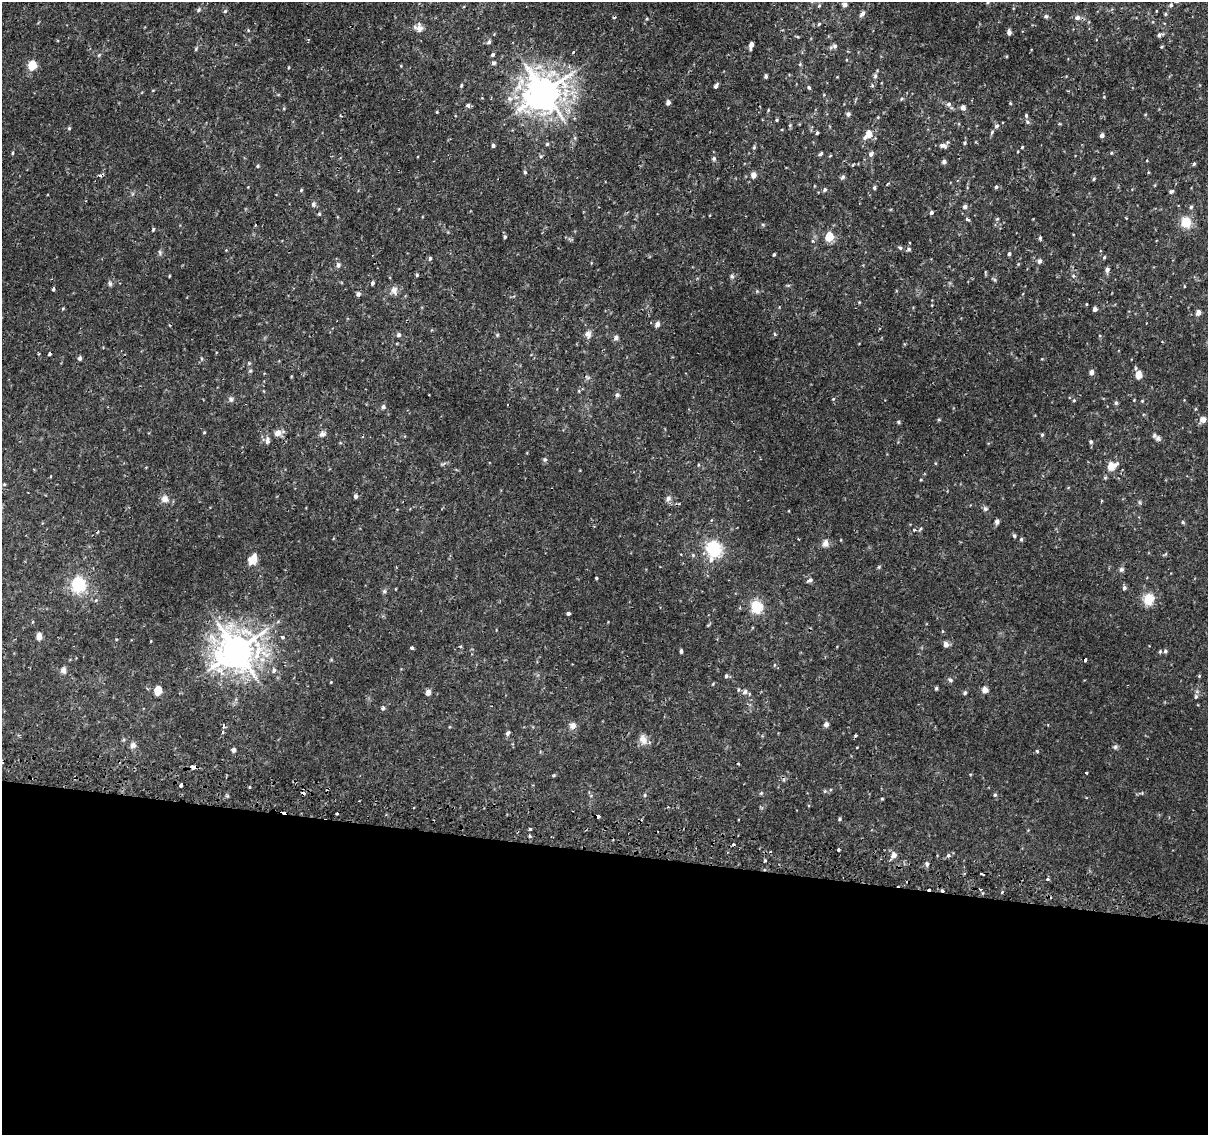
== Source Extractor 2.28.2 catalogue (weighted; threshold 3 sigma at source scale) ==
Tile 14 of 4 x 4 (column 2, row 4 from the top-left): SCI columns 1212-2417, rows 263-1395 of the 4843 x 5116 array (HDU 1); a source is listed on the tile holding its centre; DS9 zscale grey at full resolution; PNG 1210 x 1137 px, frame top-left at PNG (2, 2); no overlay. Shown black and unused: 25% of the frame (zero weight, under 2 of 3 exposures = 2% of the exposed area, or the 3 px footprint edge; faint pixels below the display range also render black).
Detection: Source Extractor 2.28.2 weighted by HDU 2 'WHT'; one run over the whole footprint, this tile lists its part. Background 0.00726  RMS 0.003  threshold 0.0135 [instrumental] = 3 sigma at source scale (4.5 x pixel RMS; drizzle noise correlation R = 1.50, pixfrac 1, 0.0396/0.0396 arcsec/px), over >= 5 px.
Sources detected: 205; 11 cosmic-ray / hot-pixel residue — not listed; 1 inside a brighter listed object's ellipse — not listed separately; the other 193 listed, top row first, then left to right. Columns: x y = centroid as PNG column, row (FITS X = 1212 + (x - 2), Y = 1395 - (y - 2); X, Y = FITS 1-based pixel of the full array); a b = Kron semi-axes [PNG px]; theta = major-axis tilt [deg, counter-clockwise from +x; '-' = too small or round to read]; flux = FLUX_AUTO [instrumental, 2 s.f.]
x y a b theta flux
988 2 5 3 - 0.29
845 5 5 5 - 0.99
1171 5 5 4 - 0.36
199 10 6 4 68 0.45
225 11 4 4 - 0.33
862 13 7 5 52 0.9
1046 16 5 5 - 0.45
1077 17 7 6 - 1
819 24 5 4 - 0.31
419 28 11 9 -21 1.7
1009 33 5 4 - 0.89
1159 35 6 4 72 0.6
489 42 6 5 - 0.5
751 45 6 4 81 1.7
834 46 11 5 17 0.74
493 54 4 4 - 0.52
493 63 5 4 - 0.66
32 65 6 5 - 9.3
766 76 4 3 - 0.5
875 76 5 5 - 0.53
461 85 5 3 - 0.31
716 86 5 3 - 1.1
809 87 5 4 - 0.41
544 92 11 10 - 460
901 99 5 3 - 0.29
668 102 4 4 - 1.1
1010 103 5 3 - 0.25
949 104 6 5 - 0.74
468 105 4 4 - 0.94
963 107 5 5 - 1.2
437 112 4 3 - 0.23
848 114 5 5 - 0.71
1026 115 5 4 - 0.4
777 120 5 3 - 0.33
1028 122 5 5 - 0.49
997 126 6 5 - 0.52
69 128 5 4 - 0.3
817 133 4 3 - 0.36
868 134 8 5 48 4.2
1102 135 4 4 - 0.98
964 143 5 3 - 0.34
547 144 4 4 - 0.38
943 145 9 6 -12 1
493 146 4 4 - 0.56
754 147 4 4 - 0.36
1022 147 5 3 - 0.26
12 153 4 3 - 0.26
1111 153 5 3 - 0.25
821 154 6 3 44 0.43
871 154 7 5 54 0.79
541 156 5 3 - 0.32
714 158 6 5 - 0.53
944 162 5 4 - 0.84
1194 164 5 4 - 0.36
257 166 4 4 - 0.31
525 172 4 4 - 0.47
753 175 5 5 - 1.7
843 177 6 4 19 0.55
1094 179 4 4 - 0.35
996 187 4 4 - 0.43
874 188 5 4 - 0.4
301 190 5 4 - 0.31
825 190 5 4 - 0.52
1171 191 5 5 - 0.51
313 204 6 5 - 0.53
965 207 5 5 - 0.84
1191 207 5 5 - 0.41
931 212 5 5 - 0.59
967 219 4 3 - 0.61
997 219 5 3 - 0.26
1186 222 11 10 - 4.8
153 229 5 3 - 0.29
505 237 4 4 - 0.43
829 237 5 5 - 7.9
1040 238 5 4 - 0.36
900 248 5 4 - 0.4
909 249 5 5 - 0.51
1009 254 4 3 - 0.48
774 255 4 3 - 0.31
1104 257 4 3 - 0.36
430 258 5 4 - 0.44
1039 261 5 5 - 0.82
338 265 6 5 - 0.84
1107 270 7 5 71 0.82
417 275 4 4 - 0.3
169 276 4 2 - 0.23
732 276 6 4 -89 0.46
372 283 5 4 - 0.51
53 289 3 2 - 0.51
394 290 11 8 -86 1.4
358 294 6 5 - 0.68
1095 309 4 4 - 1
1198 313 5 4 - 1.8
657 324 5 5 - 1.3
588 334 9 8 - 1.3
774 334 5 3 - 0.35
399 335 5 5 - 0.65
616 338 7 6 - 0.73
80 358 4 4 - 0.76
1091 372 5 4 - 1.3
1139 375 5 4 - 4.3
617 395 5 5 - 0.58
231 399 7 5 -87 0.64
833 399 4 3 - 0.27
1074 400 4 3 - 0.29
1116 403 6 4 68 0.46
383 407 5 5 - 0.74
1203 420 6 6 - 1.5
898 422 5 4 - 0.37
278 433 8 7 - 1.7
322 434 9 6 14 0.89
1042 435 4 4 - 0.35
1158 438 8 6 -39 0.86
267 441 9 5 88 1
1091 442 5 4 - 0.49
545 459 5 5 - 0.42
1112 466 12 8 26 3
356 496 5 4 - 0.67
668 498 7 7 - 0.86
165 499 9 9 - 1.6
985 509 6 5 - 0.65
997 521 5 4 - 1
1183 522 5 4 - 0.36
914 530 5 4 - 0.43
1014 536 5 4 - 0.44
1021 539 5 4 - 0.39
825 543 10 7 79 1.3
714 549 19 16 -66 10
693 555 4 4 - 0.34
253 559 10 8 57 3.2
1121 569 6 5 - 0.51
596 578 4 3 - 0.26
810 580 8 5 11 0.63
78 585 19 17 -79 9.1
1124 588 5 4 - 0.7
384 591 6 4 -46 0.41
1149 599 16 13 79 3.7
757 607 16 14 -79 5.4
568 613 4 3 - 0.74
39 637 5 4 - 2.8
282 637 4 4 - 0.59
946 644 6 5 - 1.5
412 648 3 3 - 0.8
237 650 11 11 - 480
681 651 4 3 - 0.64
1165 651 5 5 - 0.62
63 670 8 7 - 0.93
274 670 6 5 - 0.8
726 676 5 4 - 0.49
1199 676 4 4 - 0.25
950 680 6 4 -17 0.55
936 688 4 3 - 0.45
985 690 5 4 - 2.4
158 691 6 5 - 7.7
428 692 5 4 - 1.6
745 692 7 5 52 0.8
965 693 5 4 - 0.54
1196 696 5 5 - 0.56
382 708 5 5 - 0.57
826 724 5 5 - 1
573 725 9 8 - 1.2
223 726 4 3 - 0.8
222 732 4 3 - 0.45
507 733 6 4 52 0.6
855 735 3 2 - 0.65
642 739 13 9 -76 1.8
133 745 9 8 - 0.92
1115 747 6 6 - 0.54
233 750 4 4 - 0.9
1037 751 3 3 - 0.47
193 767 4 3 - 3.9
1086 773 3 3 - 0.71
970 774 3 2 - 0.27
554 775 5 3 - 0.28
181 785 4 3 - 0.81
249 787 3 3 - 1.1
825 791 5 5 - 0.37
645 795 5 3 - 0.3
995 795 5 4 - 0.39
882 799 4 3 - 0.25
413 807 3 3 - 1.3
337 813 3 3 - 1.1
840 819 5 3 - 0.34
530 829 3 3 - 0.4
839 850 3 3 - 1.2
894 855 6 5 - 1.5
948 855 6 5 - 0.6
927 864 5 5 - 0.64
981 874 4 3 - 2.5
1047 880 3 3 - 0.8
929 889 3 3 - 2.4
942 890 3 2 - 0.99
1002 892 3 2 - 0.74
Overlapping masked pixels (flux is a lower limit): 4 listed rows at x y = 193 767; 981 874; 929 889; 942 890
Isophote crosses this tile's border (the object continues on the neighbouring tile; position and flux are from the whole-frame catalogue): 1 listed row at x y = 988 2